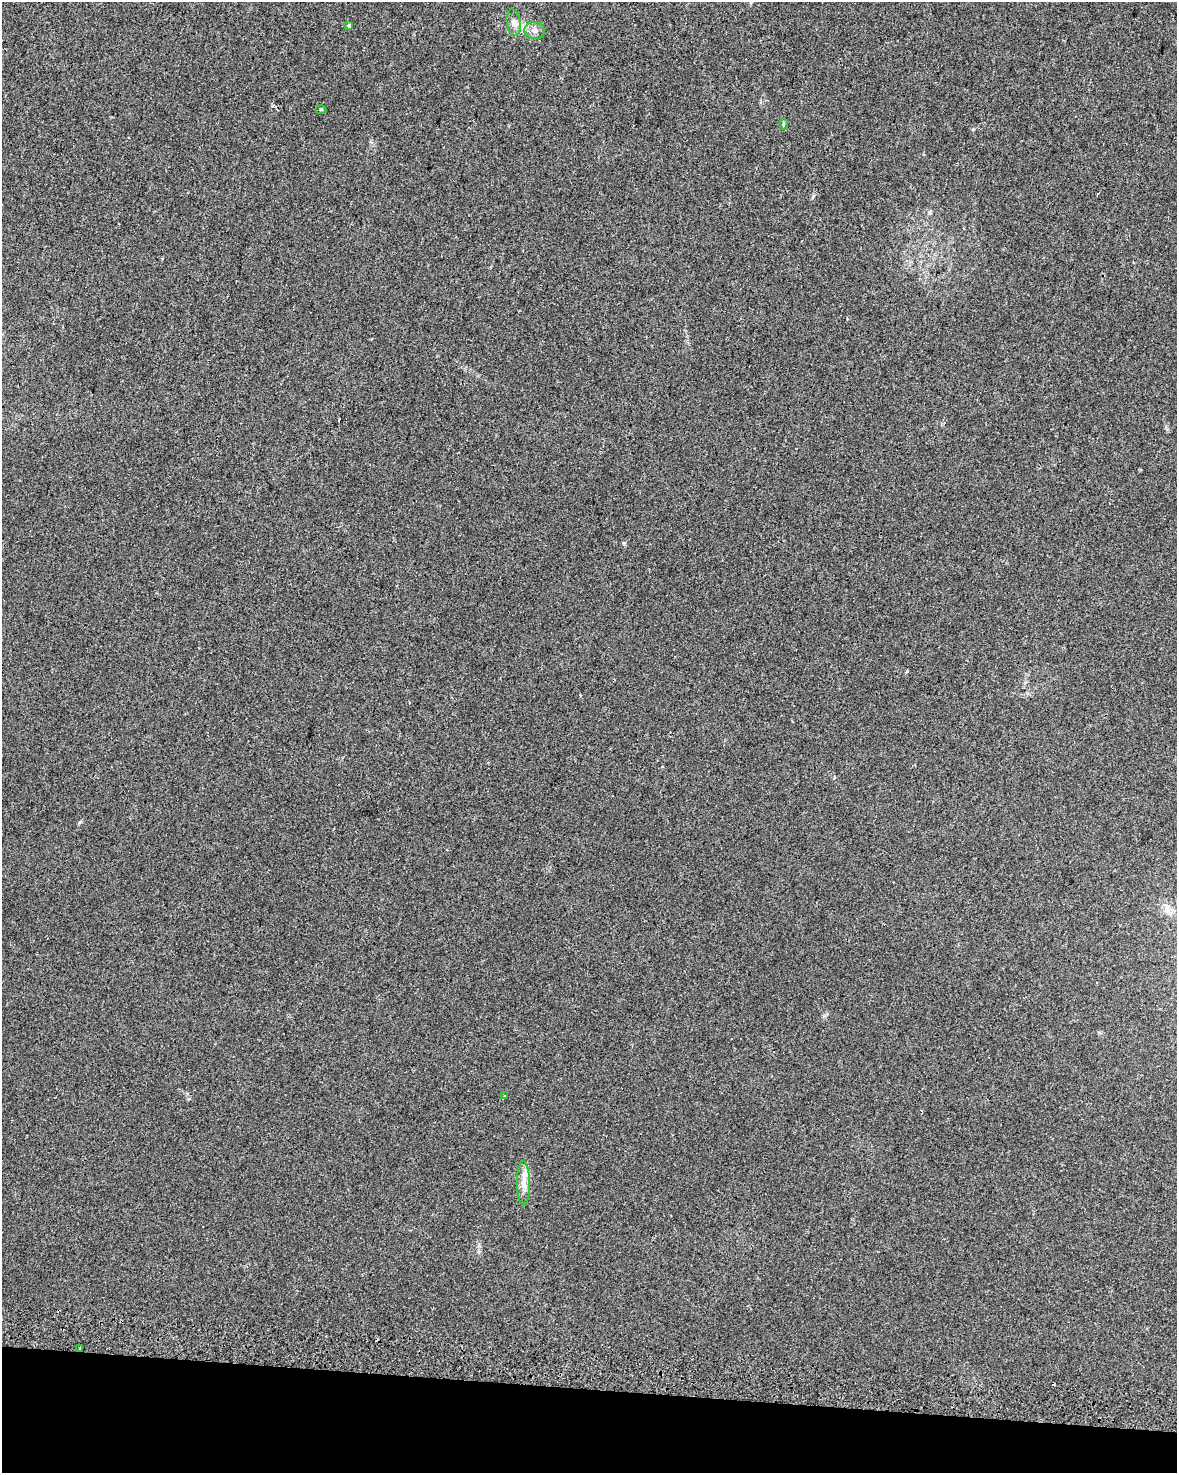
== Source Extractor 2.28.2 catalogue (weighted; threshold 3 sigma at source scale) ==
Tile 11 of 4 x 3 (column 3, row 3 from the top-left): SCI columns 2407-3581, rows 337-1807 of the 4803 x 5029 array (HDU 1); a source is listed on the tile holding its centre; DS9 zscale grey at full resolution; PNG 1179 x 1475 px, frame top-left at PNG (2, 2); each listed source drawn as its Kron ellipse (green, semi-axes under 4 px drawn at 4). Shown black and unused: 6% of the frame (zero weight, under 2 of 3 exposures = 4% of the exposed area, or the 3 px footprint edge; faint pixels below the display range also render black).
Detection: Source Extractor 2.28.2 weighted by HDU 2 'WHT'; one run over the whole footprint, this tile lists its part. Background 0.0284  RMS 0.0049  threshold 0.0221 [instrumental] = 3 sigma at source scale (4.5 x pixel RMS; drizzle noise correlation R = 1.50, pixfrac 1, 0.0396/0.0396 arcsec/px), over >= 5 px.
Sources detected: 10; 2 cosmic-ray / hot-pixel residue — neither listed nor drawn; the other 8 listed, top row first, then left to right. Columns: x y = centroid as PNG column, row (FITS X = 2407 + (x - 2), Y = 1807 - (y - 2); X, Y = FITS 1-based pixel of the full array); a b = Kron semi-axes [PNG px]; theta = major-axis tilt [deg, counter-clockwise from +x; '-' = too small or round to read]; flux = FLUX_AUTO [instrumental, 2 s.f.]
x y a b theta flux
514 23 13 7 -81 2.6
349 26 4 4 - 2.4
535 30 10 8 -9 2.5
321 109 5 3 - 0.54
783 124 6 4 90 0.62
505 1096 3 3 - 0.68
523 1183 22 6 -89 4.5
80 1348 3 2 - 1
Overlapping masked pixels (flux is a lower limit): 1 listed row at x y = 80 1348